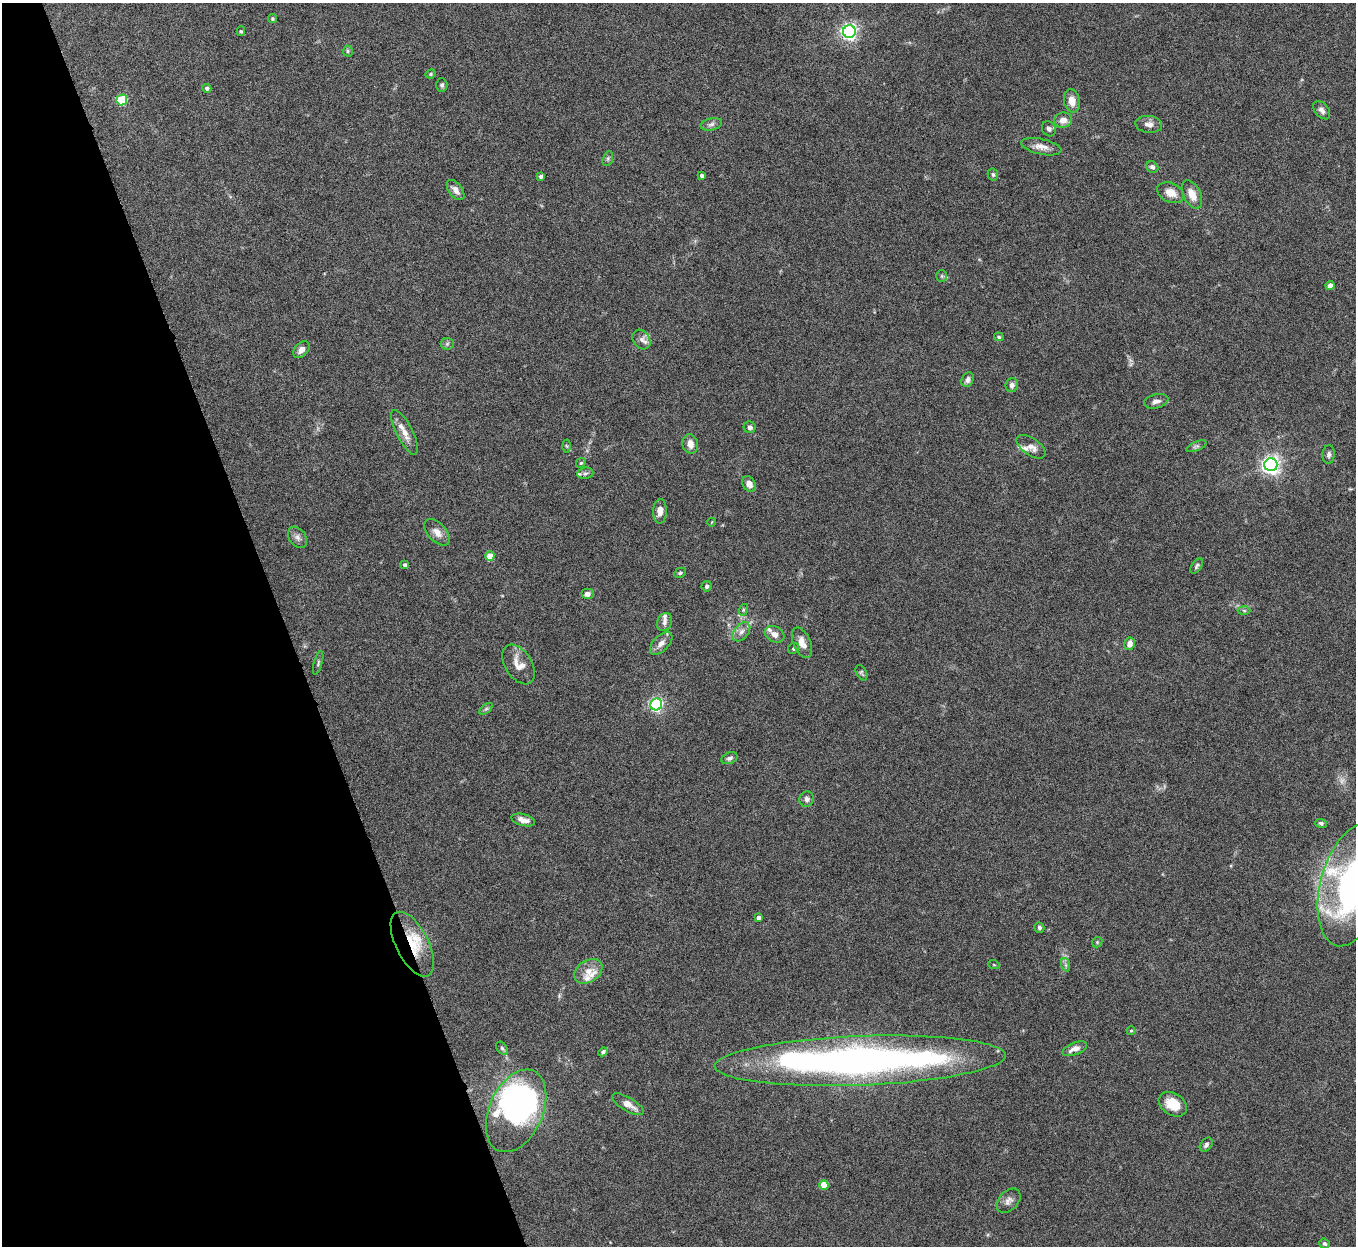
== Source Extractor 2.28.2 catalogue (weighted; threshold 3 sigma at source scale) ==
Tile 5 of 4 x 4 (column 1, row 2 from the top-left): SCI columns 2-1355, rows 2640-3883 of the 5422 x 5403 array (HDU 1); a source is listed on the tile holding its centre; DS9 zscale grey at full resolution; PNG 1358 x 1248 px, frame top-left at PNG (2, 3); each listed source drawn as its Kron ellipse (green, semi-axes under 4 px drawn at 4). Shown black and unused: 21% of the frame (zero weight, under 5 of 10 exposures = <1% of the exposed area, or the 3 px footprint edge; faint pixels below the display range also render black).
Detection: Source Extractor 2.28.2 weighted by HDU 2 'WHT'; one run over the whole footprint, this tile lists its part. Background 0.145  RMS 0.0057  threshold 0.0235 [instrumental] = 3 sigma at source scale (4.09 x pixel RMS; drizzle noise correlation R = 1.36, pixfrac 0.8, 0.05/0.05 arcsec/px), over >= 5 px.
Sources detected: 103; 1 too faint to see at this stretch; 2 inside a brighter object's white glare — neither listed nor drawn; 9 inside a brighter listed object's ellipse — not listed separately; the other 91 listed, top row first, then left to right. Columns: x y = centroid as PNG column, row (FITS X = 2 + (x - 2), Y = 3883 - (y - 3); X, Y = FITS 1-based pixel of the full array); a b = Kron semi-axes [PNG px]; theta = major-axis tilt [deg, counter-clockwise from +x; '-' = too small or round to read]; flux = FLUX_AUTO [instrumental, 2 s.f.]
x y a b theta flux
273 19 4 4 - 0.74
241 31 5 4 - 0.75
849 32 6 6 - 190
348 51 5 5 - 0.83
431 74 5 3 - 0.71
442 85 6 5 - 1.2
207 88 4 4 - 1.4
122 100 5 5 - 28
1072 101 12 8 -80 5
1322 110 10 6 -51 2.1
1063 120 9 7 9 4.5
711 124 11 6 12 1.9
1149 124 13 8 -5 3
1049 129 8 6 -57 1.8
1041 147 20 8 -12 4.3
608 159 8 5 71 1.1
1152 167 6 5 - 1.4
993 174 6 5 - 1.1
541 176 4 3 - 1.3
702 176 3 3 - 1.4
456 190 11 6 -52 3.2
1171 193 14 9 -25 5.5
1192 194 15 8 -63 6.4
942 276 5 5 - 0.79
1330 285 4 4 - 4.1
999 337 5 4 - 0.8
641 339 10 8 -52 2.9
447 344 6 6 - 1.1
301 350 10 6 46 2.7
968 380 7 5 63 2
1012 385 7 6 - 2.4
1156 401 12 7 13 2.7
750 427 6 5 - 1.7
404 432 24 8 -63 5.7
690 444 10 7 -78 4.1
566 446 6 4 -87 0.78
1196 446 11 4 23 1.4
1031 447 16 8 -34 3.6
1329 454 9 6 84 1.6
581 463 5 4 - 0.66
1271 465 6 6 - 250
585 473 8 5 7 1.5
749 484 8 6 -61 3.4
660 511 12 7 88 3.8
712 522 4 2 - 0.37
437 532 16 9 -47 4.3
298 537 12 8 -55 2.4
490 556 5 4 - 8.8
405 565 4 3 - 1.3
1197 566 9 5 53 1.1
680 573 6 5 - 0.94
707 586 5 5 - 1.3
588 594 6 5 - 2.2
743 610 6 3 72 0.69
1244 611 6 4 -2 0.8
664 622 9 7 66 2
741 632 11 7 51 2.8
774 634 10 7 -29 3.1
661 643 14 7 46 3.7
802 643 16 8 -67 5.6
1130 644 6 5 - 3.6
794 648 6 5 - 1.1
318 663 12 3 75 1.1
518 665 22 13 -57 7.1
861 673 8 5 -62 0.97
656 704 6 6 - 110
486 709 8 4 36 0.95
729 758 8 5 22 1.4
807 799 7 7 - 2.1
523 820 12 5 -15 3.6
1321 823 6 4 -20 1.2
1353 885 63 32 75 180
758 918 4 4 - 1.8
1039 928 5 5 - 1.2
1097 942 5 4 - 0.7
412 944 35 16 -63 17
994 965 5 3 - 0.52
1066 965 7 4 -71 1.1
588 971 15 11 33 5.4
1131 1031 4 4 - 0.6
502 1048 7 5 -53 1
1075 1049 13 6 21 3.8
603 1052 5 4 - 1.4
860 1061 146 24 2 290
628 1104 18 6 -30 5.3
1173 1104 15 11 -34 11
516 1111 44 27 66 120
1206 1145 8 5 53 1.6
824 1185 5 4 - 9.8
1009 1201 14 9 46 3.2
1324 1244 5 4 - 1.1
Overlapping masked pixels (flux is a lower limit): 1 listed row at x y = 412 944
Isophote crosses this tile's border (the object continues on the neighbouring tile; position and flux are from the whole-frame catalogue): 1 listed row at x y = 1353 885